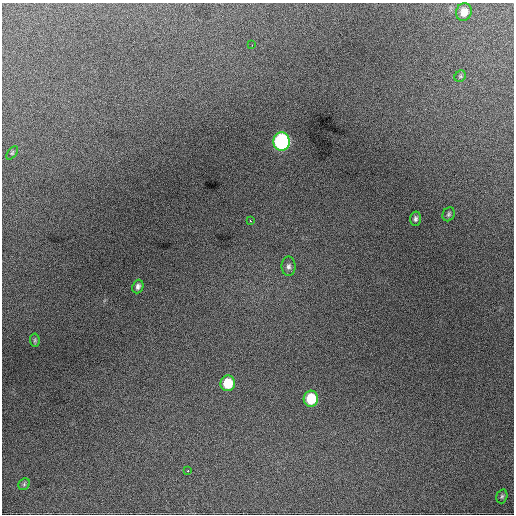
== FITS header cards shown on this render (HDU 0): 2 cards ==
NAXIS1  =                  512 / Axis length
NAXIS2  =                  512 / Axis length

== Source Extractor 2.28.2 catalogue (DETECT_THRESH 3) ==
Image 512 x 512 px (HDU 0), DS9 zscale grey, 1 PNG px = 1 image px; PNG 516 x 516 px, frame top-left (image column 1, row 512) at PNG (2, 3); each listed source drawn as its Kron ellipse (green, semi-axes under 4 px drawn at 4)
Background 980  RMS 25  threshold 75.4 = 3 sigma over >= 5 px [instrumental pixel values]
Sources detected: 16; all 16 listed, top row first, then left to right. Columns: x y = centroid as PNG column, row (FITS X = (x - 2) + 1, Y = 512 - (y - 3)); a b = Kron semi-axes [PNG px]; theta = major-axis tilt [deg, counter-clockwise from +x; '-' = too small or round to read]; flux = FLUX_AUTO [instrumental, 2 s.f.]
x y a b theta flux
464 12 9 7 70 17000
252 45 3 2 - 2400
460 76 6 5 - 2600
282 141 9 8 - 300000
12 153 8 4 54 2400
449 214 7 6 - 3300
415 219 7 5 -88 4400
250 221 3 2 - 4000
288 266 9 7 89 6400
138 286 7 5 68 5500
35 340 7 4 -84 2700
228 383 8 7 - 46000
311 399 8 7 - 54000
188 470 3 2 - 4200
24 484 6 5 - 2900
502 496 7 5 74 3100